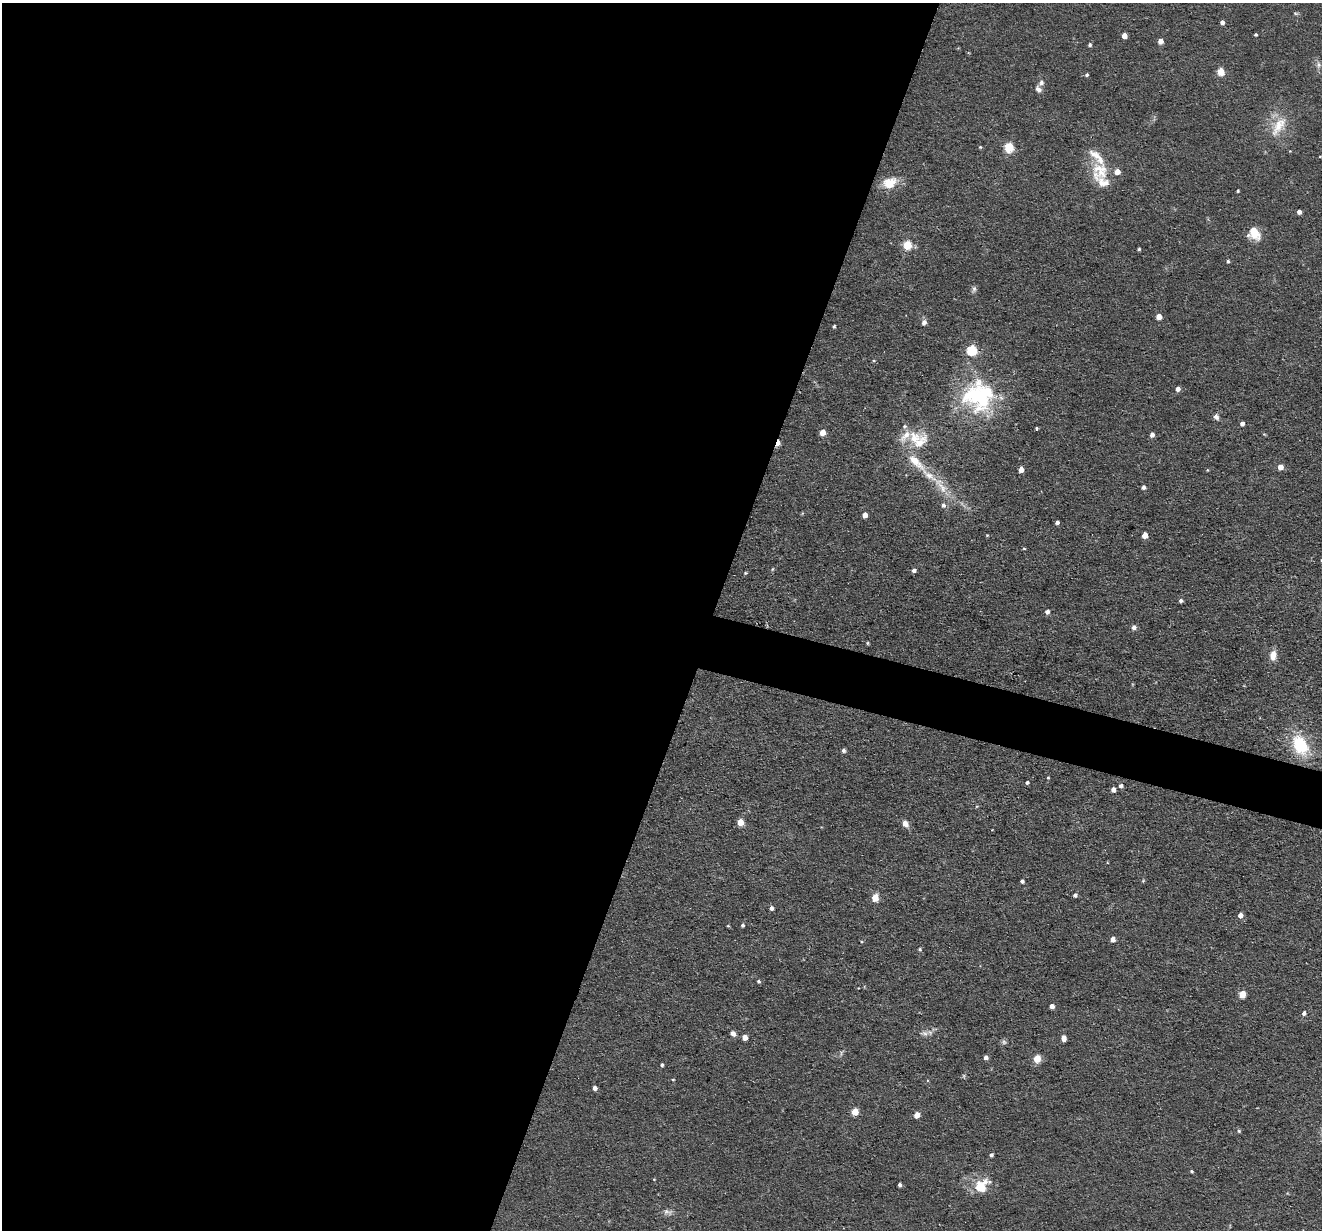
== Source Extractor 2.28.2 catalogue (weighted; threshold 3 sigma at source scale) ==
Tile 5 of 4 x 4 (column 1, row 2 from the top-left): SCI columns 1-1320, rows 2584-3811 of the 5278 x 5295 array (HDU 1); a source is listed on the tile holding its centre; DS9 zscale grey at full resolution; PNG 1324 x 1232 px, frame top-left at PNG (2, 3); no overlay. Shown black and unused: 56% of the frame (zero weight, under 2 of 3 exposures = <1% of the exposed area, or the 3 px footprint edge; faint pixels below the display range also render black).
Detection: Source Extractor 2.28.2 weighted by HDU 2 'WHT'; one run over the whole footprint, this tile lists its part. Background 0.0571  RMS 0.0069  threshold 0.031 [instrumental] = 3 sigma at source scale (4.5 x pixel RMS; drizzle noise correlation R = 1.50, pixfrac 1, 0.05/0.05 arcsec/px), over >= 5 px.
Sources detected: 107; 9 inside a brighter listed object's ellipse — not listed separately; the other 98 listed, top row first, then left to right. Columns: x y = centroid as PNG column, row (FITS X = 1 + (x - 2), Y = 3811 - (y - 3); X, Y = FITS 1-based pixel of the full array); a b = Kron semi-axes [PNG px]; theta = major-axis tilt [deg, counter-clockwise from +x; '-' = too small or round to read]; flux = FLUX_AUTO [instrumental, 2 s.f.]
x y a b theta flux
1296 13 7 3 -8 1
1222 22 4 4 - 3
1256 35 3 3 - 1.1
1124 36 4 4 - 6.8
1160 41 4 4 - 5
1090 45 4 4 - 1.4
1318 65 10 7 87 2.6
1220 72 5 5 - 19
1086 75 5 4 - 1.1
1038 89 9 7 -63 2.7
1279 126 34 14 57 17
980 147 4 4 - 0.73
1009 147 5 5 - 41
1290 151 3 3 - 0.51
1320 157 4 3 - 0.52
1100 172 30 23 90 21
889 183 20 13 20 12
1238 191 3 3 - 0.72
1299 212 4 4 - 3
1254 233 17 13 -52 12
907 245 5 5 - 28
1139 249 4 3 - 0.91
1228 261 4 4 - 1.1
974 289 10 5 79 1.8
1159 317 5 4 - 6.8
924 322 7 6 - 2.7
834 326 4 4 - 1
971 350 5 5 - 48
1178 389 4 4 - 3.7
979 396 41 39 17 78
1216 417 8 6 -60 2.3
1242 424 4 4 - 3
1037 428 3 3 - 1.7
822 432 5 4 - 9
1264 434 5 3 - 0.6
1152 435 4 4 - 3.2
914 437 26 20 20 17
778 443 7 4 72 7.2
916 462 35 11 -44 17
1280 467 5 4 - 6.6
1021 469 4 4 - 5.3
1207 470 4 3 - 0.6
1143 487 5 4 - 2.1
943 505 6 6 - 2.2
865 515 4 4 - 5.3
1057 522 4 3 - 2.1
987 535 4 4 - 0.63
1145 535 5 4 - 8.6
1024 548 5 3 - 0.67
772 569 5 3 - 0.75
914 570 5 4 - 2
745 573 4 4 - 0.79
1181 601 4 4 - 1.9
1047 612 5 4 - 2.7
1134 627 6 5 - 2.6
868 643 4 3 - 0.82
1273 655 12 8 83 6
1300 745 27 18 -63 33
843 750 5 4 - 1.7
1048 778 3 3 - 0.81
1027 782 4 3 - 1.6
1121 786 5 4 - 2.1
1113 790 4 4 - 3.9
977 806 5 3 - 0.61
740 822 5 5 - 11
905 824 8 6 -48 4.3
1022 881 4 3 - 1.7
1143 881 6 3 20 0.65
1075 895 4 4 - 1.9
875 898 5 5 - 17
771 908 4 4 - 2.3
1240 915 4 4 - 5
743 925 4 3 - 1.2
728 926 5 3 - 0.55
1113 939 4 4 - 4.5
920 949 5 4 - 0.89
758 981 5 5 - 1
1242 994 5 5 - 13
1052 1006 4 4 - 4.2
1304 1013 5 4 - 2.1
924 1033 12 7 -9 3.1
733 1034 7 6 - 3.1
745 1037 4 4 - 5.4
1064 1038 5 5 - 3.7
1004 1042 7 6 - 1.5
986 1058 4 4 - 2.7
1037 1059 5 5 - 19
662 1065 3 3 - 1.3
673 1079 4 3 - 0.54
595 1088 4 4 - 2.8
855 1112 5 5 - 15
917 1115 5 4 - 8
1239 1131 4 4 - 0.96
991 1155 4 4 - 1.8
1192 1171 4 3 - 0.89
900 1185 4 3 - 1.6
981 1186 14 10 43 20
668 1212 14 7 -7 3.1
Overlapping masked pixels (flux is a lower limit): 1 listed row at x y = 778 443